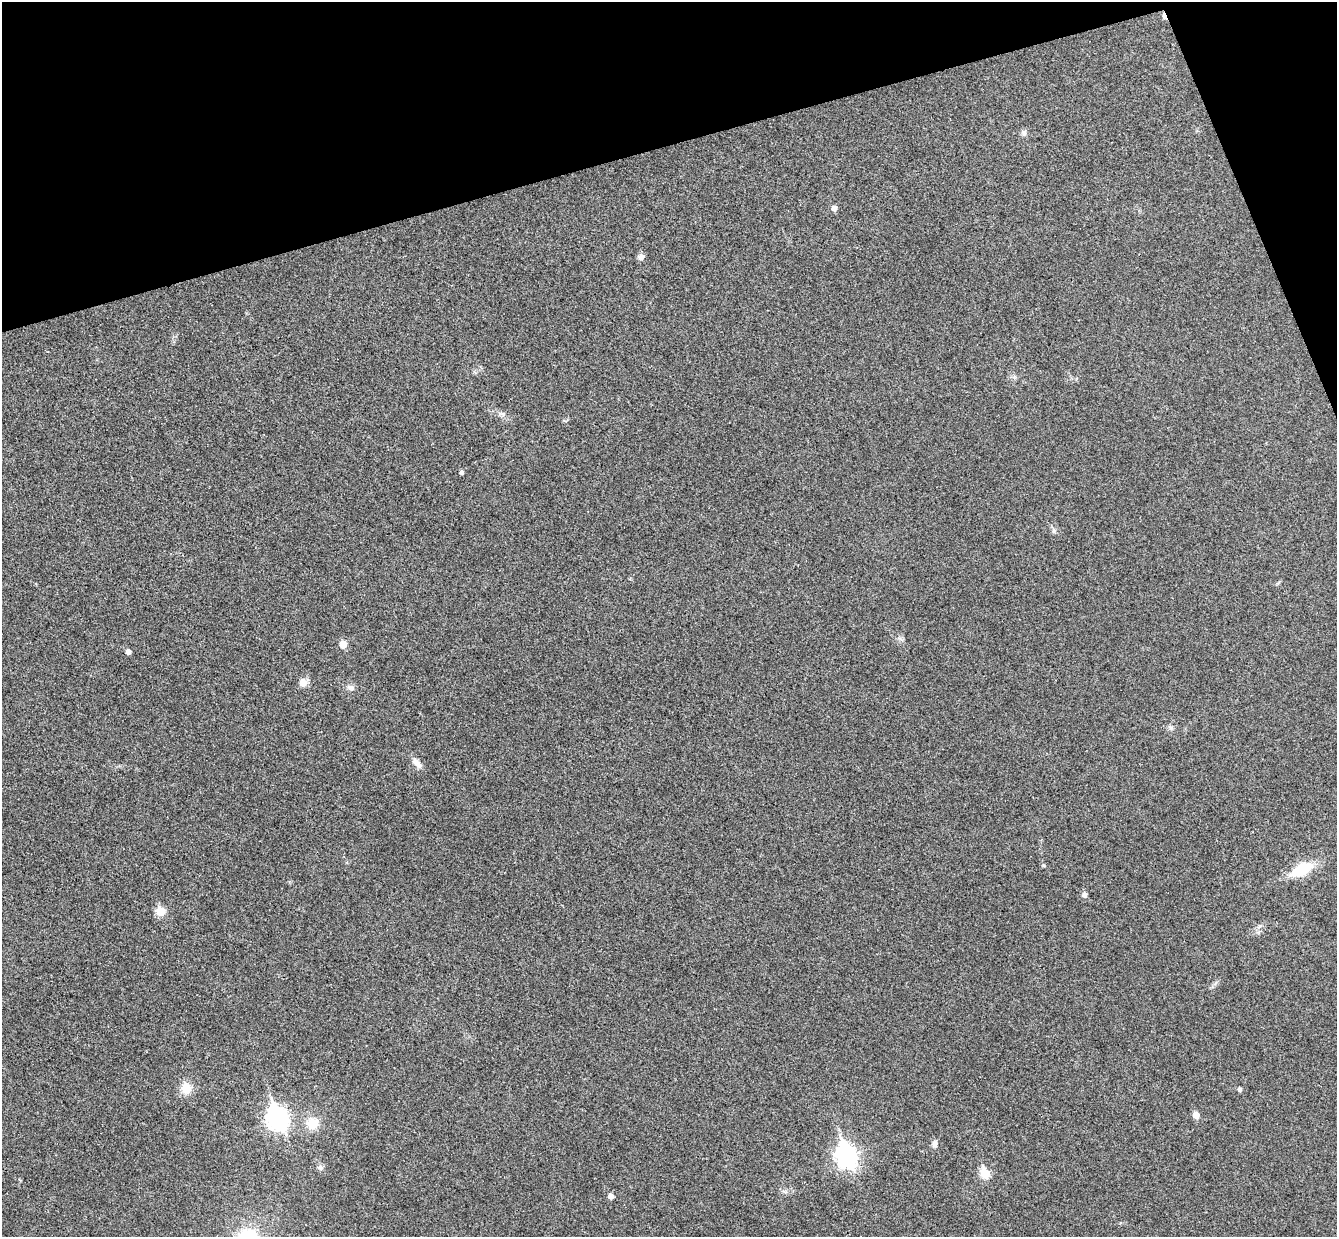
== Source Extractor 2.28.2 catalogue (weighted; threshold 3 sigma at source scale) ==
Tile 3 of 4 x 4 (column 3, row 1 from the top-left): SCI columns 2725-4059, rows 3876-5110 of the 5452 x 5404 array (HDU 1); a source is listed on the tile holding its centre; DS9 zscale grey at full resolution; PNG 1339 x 1239 px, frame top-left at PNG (2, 2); no overlay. Shown black and unused: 14% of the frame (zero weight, under 3 of 4 exposures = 6% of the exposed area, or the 3 px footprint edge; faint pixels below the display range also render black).
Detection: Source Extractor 2.28.2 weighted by HDU 2 'WHT'; one run over the whole footprint, this tile lists its part. Background 0.0357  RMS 0.0062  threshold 0.0277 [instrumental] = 3 sigma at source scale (4.5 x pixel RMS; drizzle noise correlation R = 1.50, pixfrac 1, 0.05/0.05 arcsec/px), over >= 5 px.
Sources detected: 26; all 26 listed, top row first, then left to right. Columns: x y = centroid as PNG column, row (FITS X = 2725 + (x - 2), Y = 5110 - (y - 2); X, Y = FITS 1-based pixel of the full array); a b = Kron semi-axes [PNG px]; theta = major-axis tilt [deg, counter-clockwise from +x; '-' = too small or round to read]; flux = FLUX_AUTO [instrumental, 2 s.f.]
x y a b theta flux
1164 16 8 4 -71 5.2
1024 133 9 7 87 2
834 208 5 5 - 3.2
641 257 6 6 - 4.1
501 414 9 4 -8 1.6
461 472 5 4 - 1.4
1054 530 8 6 -70 1.6
343 644 5 5 - 9.4
128 652 5 5 - 2.9
303 682 11 10 - 4.1
351 687 11 7 -16 2.6
1171 728 8 6 -55 1.6
417 763 17 7 -47 4.4
1301 869 23 11 26 26
1084 894 6 5 - 2.5
160 911 6 6 - 20
186 1088 13 11 -67 9
1240 1089 4 4 - 1.7
1196 1115 5 5 - 6.1
278 1119 10 8 -70 350
312 1123 14 13 - 11
935 1144 9 7 71 2.9
847 1156 10 8 -70 330
320 1167 8 7 - 1.9
985 1173 6 5 - 26
611 1196 5 5 - 3.5
Overlapping masked pixels (flux is a lower limit): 1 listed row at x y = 1164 16
Unlisted compact peaks at least as high as the median listed source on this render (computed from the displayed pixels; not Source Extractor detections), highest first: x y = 1043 865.